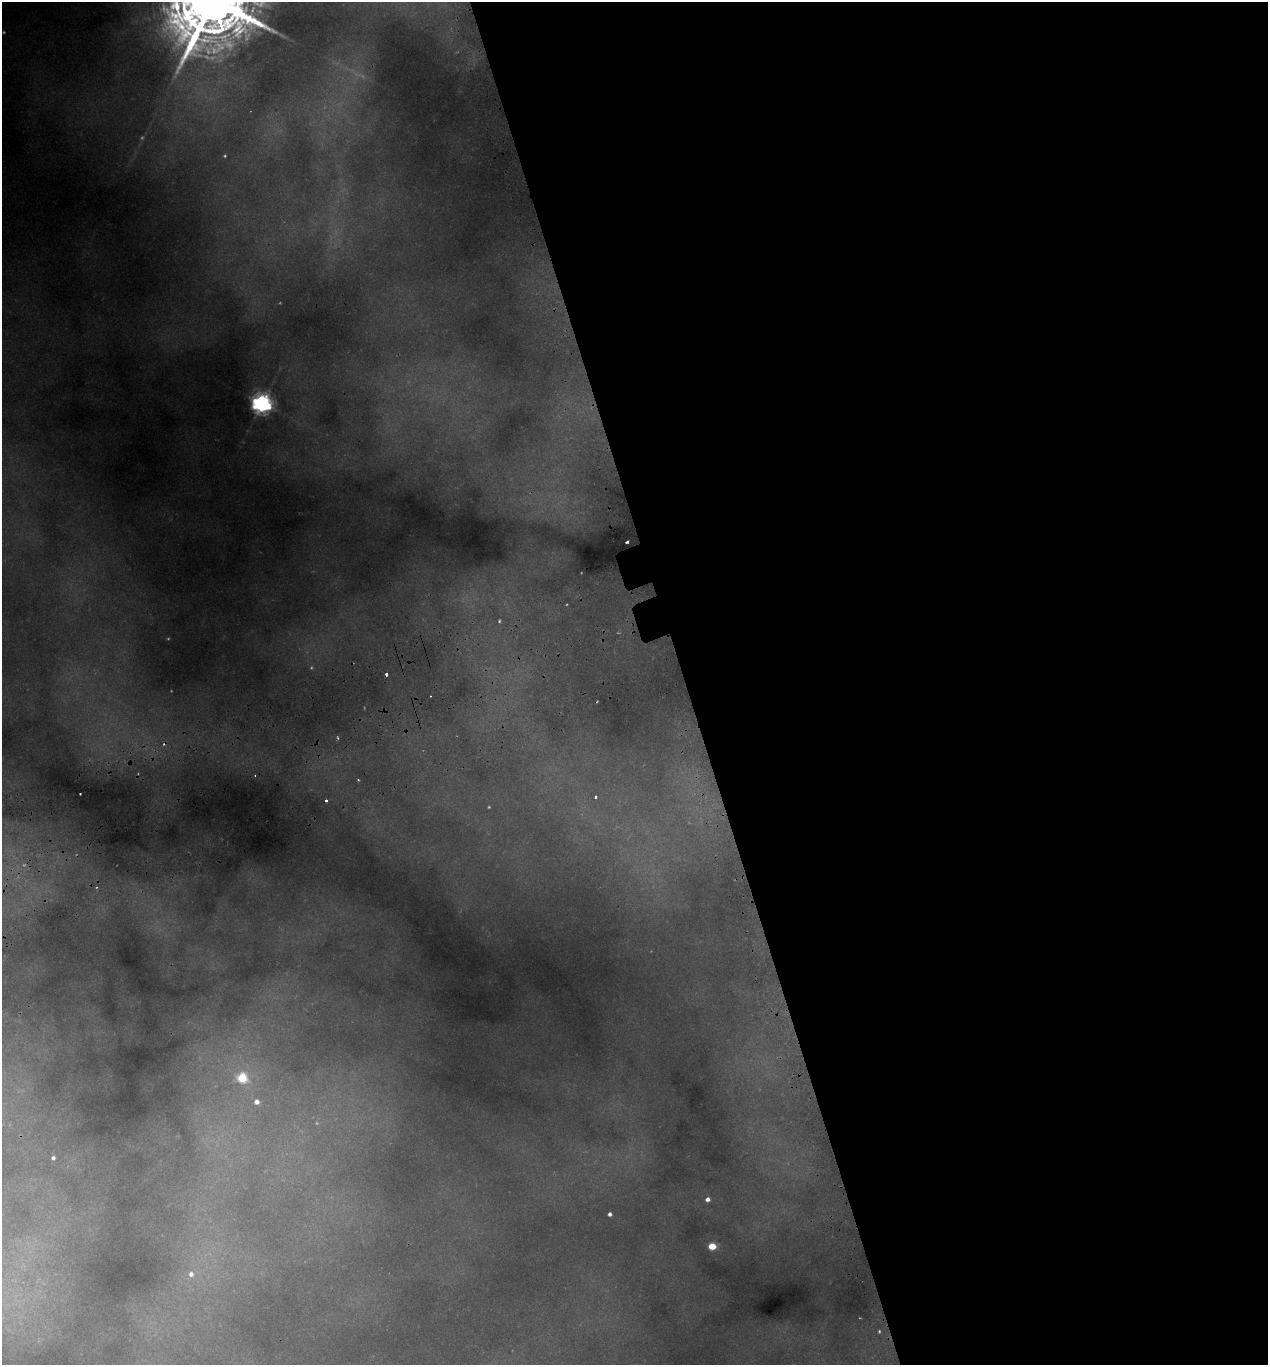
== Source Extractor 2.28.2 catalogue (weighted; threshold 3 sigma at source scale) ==
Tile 8 of 4 x 4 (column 4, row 2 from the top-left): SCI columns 3924-5189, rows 2789-4151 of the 5369 x 5573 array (HDU 1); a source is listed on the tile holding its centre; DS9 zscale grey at full resolution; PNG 1270 x 1367 px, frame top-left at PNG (2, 2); no overlay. Shown black and unused: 46% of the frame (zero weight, under 2 of 3 exposures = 4% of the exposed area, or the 3 px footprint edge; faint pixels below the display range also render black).
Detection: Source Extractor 2.28.2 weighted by HDU 2 'WHT'; one run over the whole footprint, this tile lists its part. Background 0.145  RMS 0.0072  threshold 0.0323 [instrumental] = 3 sigma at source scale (4.5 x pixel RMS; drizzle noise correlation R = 1.50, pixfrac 1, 0.0396/0.0396 arcsec/px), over >= 5 px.
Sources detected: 28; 7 too faint to see at this stretch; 4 cosmic-ray / hot-pixel residue — not listed; the other 17 listed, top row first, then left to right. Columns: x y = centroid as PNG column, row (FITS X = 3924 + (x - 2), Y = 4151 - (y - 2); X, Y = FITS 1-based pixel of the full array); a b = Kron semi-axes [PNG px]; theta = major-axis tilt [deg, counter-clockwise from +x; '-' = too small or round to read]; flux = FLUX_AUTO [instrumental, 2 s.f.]
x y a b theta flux
262 403 7 7 - 440
627 542 3 3 - 3
499 621 5 4 - 1.1
430 696 3 2 - 0.59
338 738 6 2 -71 0.81
358 780 4 3 - 0.69
80 794 2 2 - 0.47
595 797 4 4 - 1.6
97 887 4 3 - 0.75
242 1078 6 6 - 50
257 1102 5 5 - 4.5
53 1158 5 4 - 2
708 1199 5 4 - 3
610 1214 4 4 - 2.4
712 1246 6 5 - 12
191 1274 7 7 - 4
879 1331 4 4 - 1.1
Unlisted compact peaks at least as high as the median listed source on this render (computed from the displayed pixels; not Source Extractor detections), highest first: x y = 261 25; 184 57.